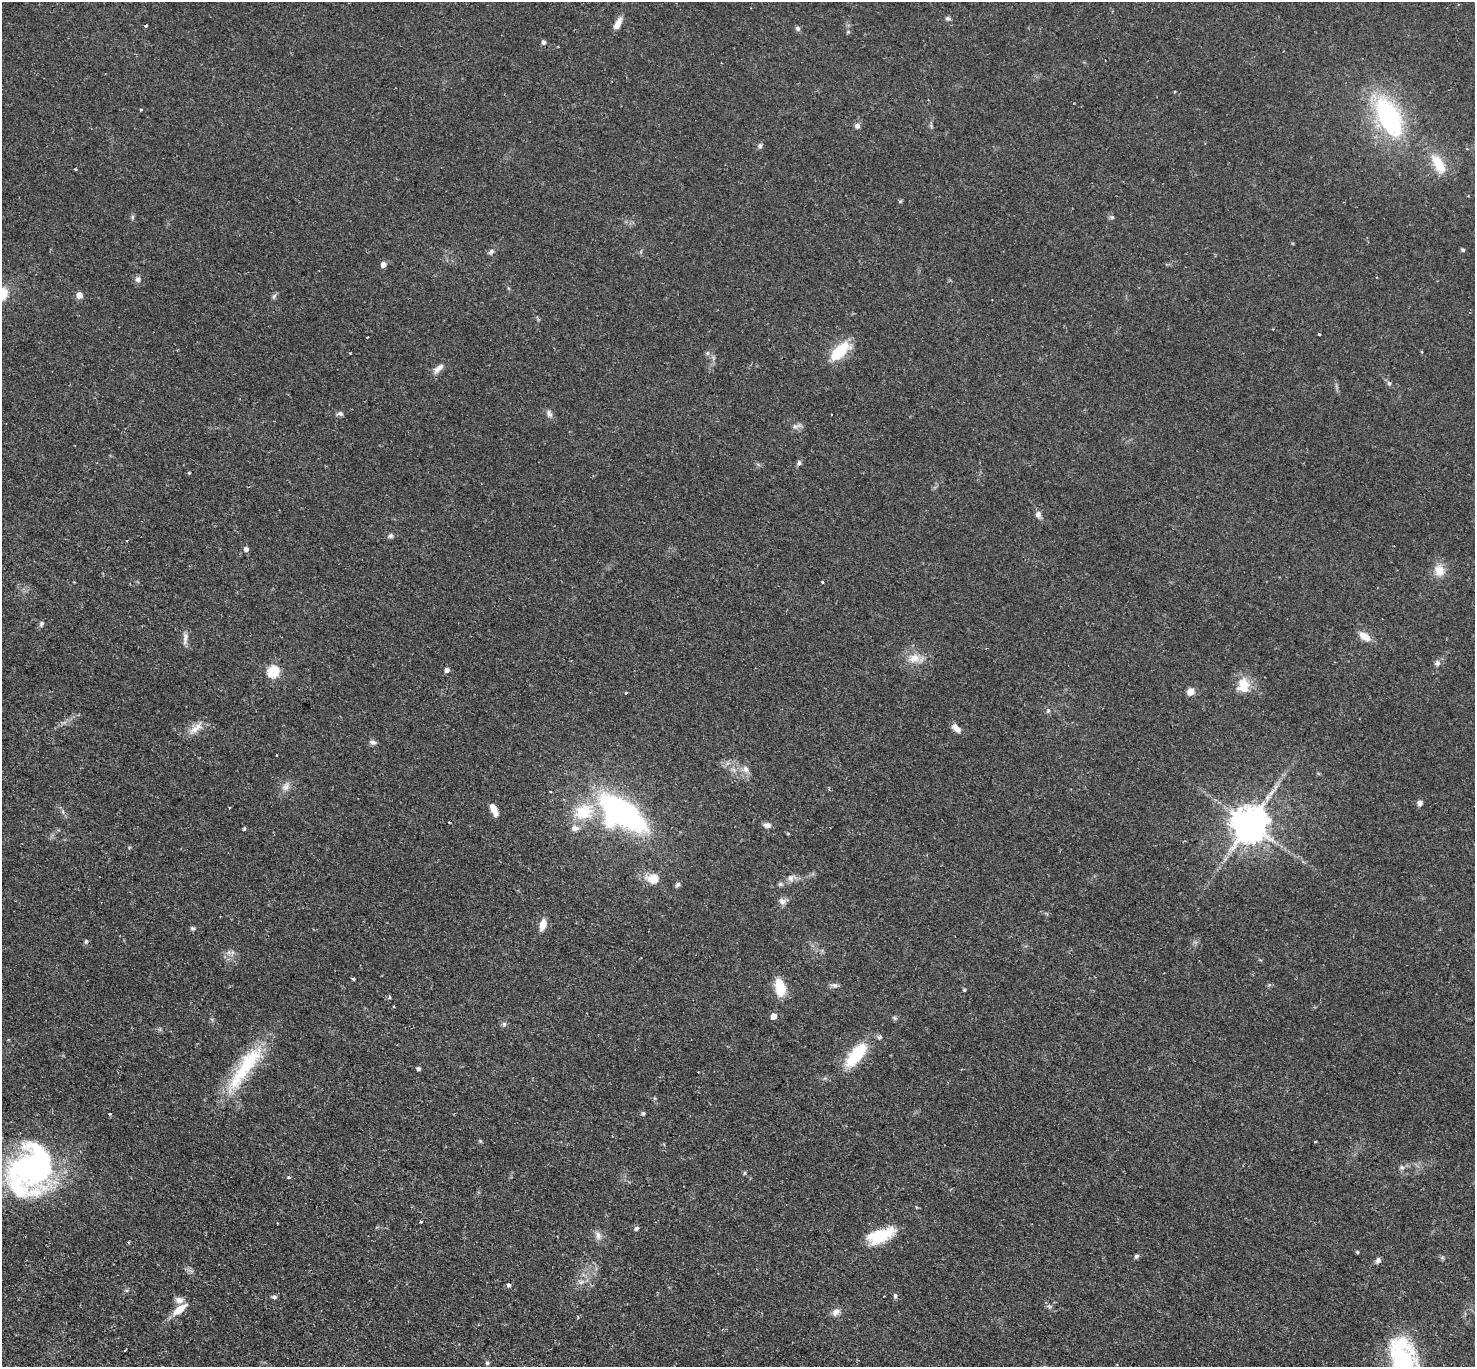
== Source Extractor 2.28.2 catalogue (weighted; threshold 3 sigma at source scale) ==
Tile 7 of 4 x 4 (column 3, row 2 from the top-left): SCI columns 2952-4424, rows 3025-4389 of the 5896 x 5902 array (HDU 1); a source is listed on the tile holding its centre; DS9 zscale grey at full resolution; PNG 1477 x 1369 px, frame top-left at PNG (2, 2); no overlay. Shown black and unused: <1% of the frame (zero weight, under 2 of 3 exposures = <1% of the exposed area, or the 3 px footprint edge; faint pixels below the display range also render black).
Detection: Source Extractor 2.28.2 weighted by HDU 2 'WHT'; one run over the whole footprint, this tile lists its part. Background 0.0585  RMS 0.0048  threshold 0.0215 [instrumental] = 3 sigma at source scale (4.5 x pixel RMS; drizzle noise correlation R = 1.50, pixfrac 1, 0.05/0.05 arcsec/px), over >= 5 px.
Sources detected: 117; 2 inside a brighter object's white glare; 2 cosmic-ray / hot-pixel residue — not listed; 7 inside a brighter listed object's ellipse — not listed separately; the other 106 listed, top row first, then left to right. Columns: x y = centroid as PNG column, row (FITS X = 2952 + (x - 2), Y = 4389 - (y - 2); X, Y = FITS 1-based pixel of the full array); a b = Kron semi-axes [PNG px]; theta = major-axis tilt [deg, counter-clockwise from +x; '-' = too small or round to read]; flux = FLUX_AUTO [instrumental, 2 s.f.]
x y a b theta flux
948 19 7 6 - 1.1
618 23 16 7 62 3.8
146 26 3 3 - 0.84
798 29 7 5 -47 1.2
544 42 5 4 - 1.4
558 47 3 2 - 0.36
141 110 3 3 - 0.91
1388 117 37 19 -63 78
857 126 6 6 - 1.7
760 146 7 5 70 1.2
1438 164 25 12 -58 11
76 169 3 2 - 0.63
132 217 7 4 90 0.83
1112 217 7 5 -19 0.88
1463 250 4 4 - 0.85
491 252 9 5 37 1.2
383 265 5 4 - 4.1
138 279 8 7 - 1.6
79 295 5 5 - 5.7
274 296 9 3 45 0.85
1319 334 3 3 - 0.77
840 351 18 9 44 24
350 353 3 2 - 0.43
707 353 6 5 - 0.92
438 368 16 6 43 3.2
1389 383 6 5 - 0.98
340 414 10 6 9 1.4
549 414 12 6 -64 1.8
796 426 15 5 10 1.8
799 463 7 6 - 1.2
189 473 4 3 - 0.49
1038 514 9 7 -77 1.9
390 536 7 6 - 1.2
246 549 5 5 - 2.1
1439 570 17 14 -82 6.3
822 582 3 3 - 0.44
42 624 8 5 59 1.2
1364 636 13 8 -34 5.6
185 637 12 7 75 2.5
914 658 17 13 10 6.5
1437 663 7 6 - 1.7
447 670 4 4 - 2.5
273 672 6 5 - 41
1243 683 16 14 13 7.1
1191 692 5 5 - 10
626 693 3 3 - 0.47
1048 711 6 5 - 1
956 728 13 6 -44 3
194 730 18 9 29 4.9
373 742 9 6 -21 1.6
746 769 10 8 -67 2.6
286 787 14 9 55 3.4
550 791 3 2 - 0.51
1420 803 6 6 - 1.8
230 807 3 2 - 0.43
493 808 10 6 -60 4.1
584 812 29 21 21 19
624 813 37 14 -36 150
449 822 3 2 - 0.47
1250 824 10 9 - 1300
767 825 9 6 -5 2.1
244 829 5 3 - 0.66
788 833 4 4 - 0.49
791 878 10 9 - 2.6
653 879 14 11 -5 7.2
678 884 8 6 44 1.1
780 884 7 5 1 0.97
783 901 10 8 -15 2.2
543 924 13 7 73 4.9
193 928 6 5 - 0.98
86 941 5 5 - 0.69
353 979 3 3 - 0.81
834 985 11 6 -15 1.6
780 987 22 11 -77 11
964 990 4 4 - 0.7
389 997 4 3 - 0.83
774 1016 5 5 - 4.7
894 1018 7 5 -22 0.87
504 1024 6 6 - 1
856 1055 27 12 51 25
246 1065 66 18 55 34
419 1069 4 4 - 1.3
643 1113 6 5 - 0.76
110 1114 3 3 - 0.7
1315 1142 3 2 - 0.46
1402 1167 7 5 -2 1.2
30 1168 60 38 -87 81
745 1173 5 3 - 0.6
289 1177 5 4 - 0.7
421 1222 3 3 - 0.64
636 1228 6 6 - 1
598 1235 12 8 -74 2.7
874 1237 23 16 -29 11
1357 1252 4 3 - 0.64
1136 1256 6 5 - 1.1
1442 1258 6 4 0 0.79
1378 1260 7 6 - 1.5
581 1282 7 5 43 1.3
508 1285 4 3 - 2.7
895 1296 7 4 -76 0.94
274 1297 7 5 -1 1.1
1049 1306 6 5 - 1
180 1309 22 8 38 6.8
836 1312 11 8 38 2.8
1402 1359 49 29 -68 58
487 1363 6 5 - 0.75
Isophote crosses this tile's border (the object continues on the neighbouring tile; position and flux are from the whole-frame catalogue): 1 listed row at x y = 1402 1359